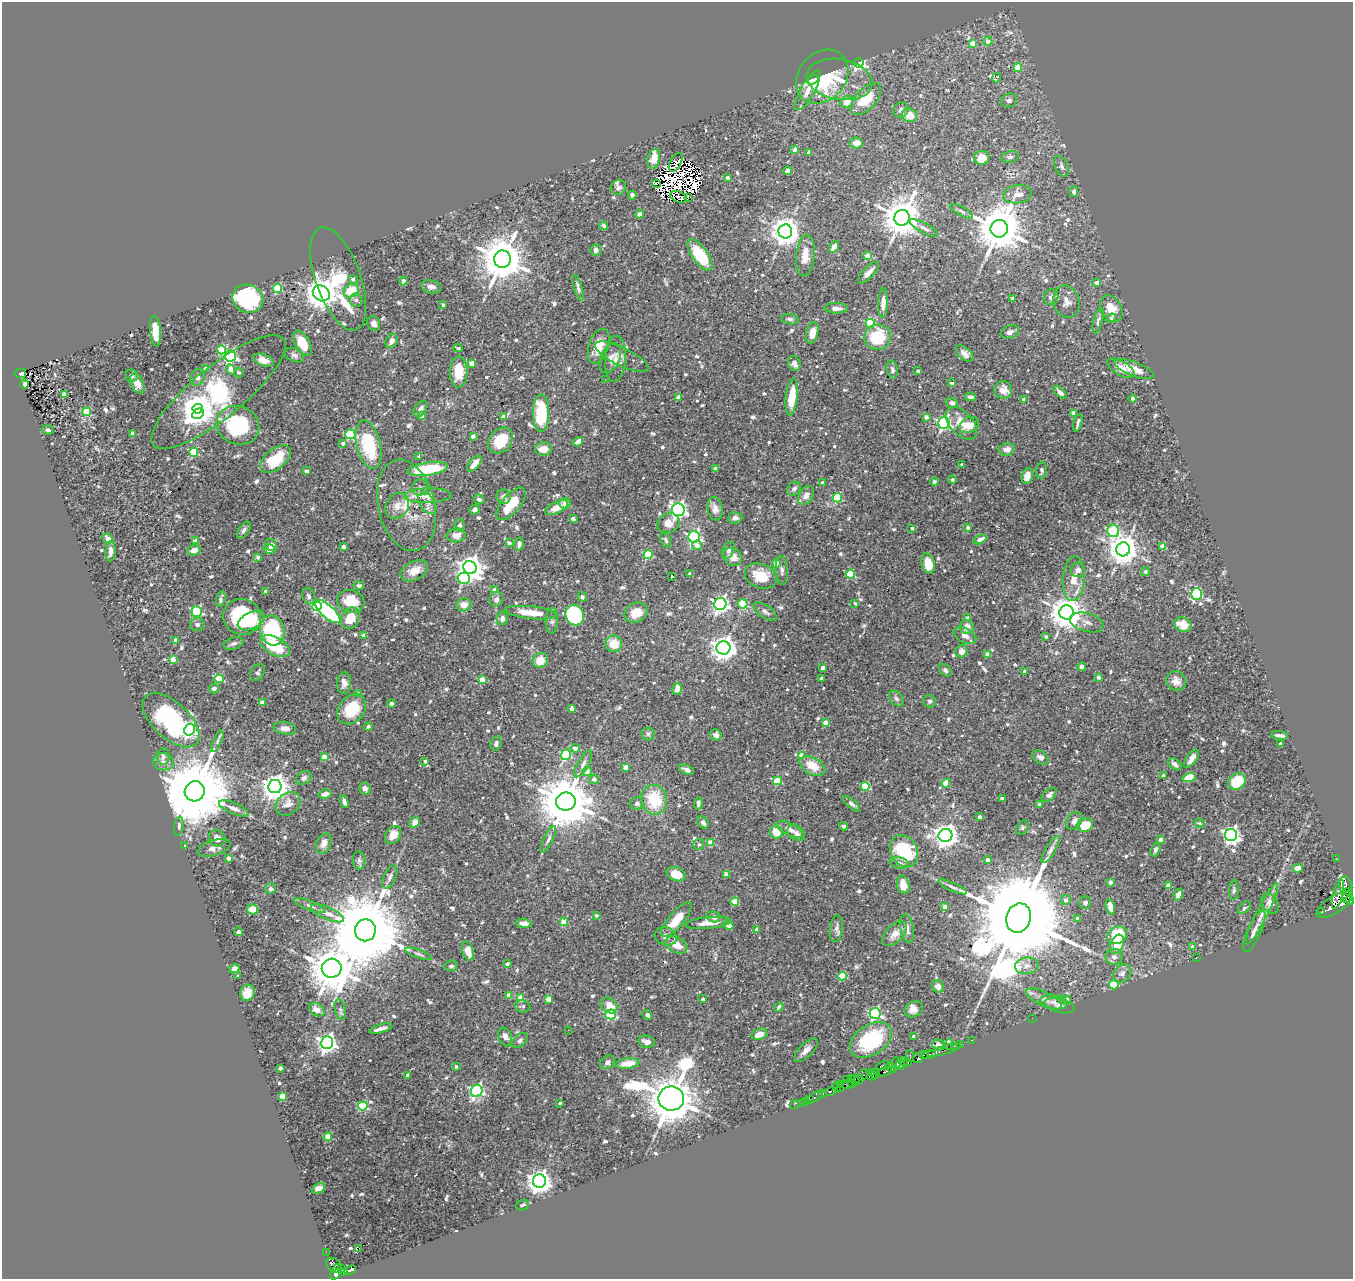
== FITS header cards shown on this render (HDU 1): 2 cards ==
NAXIS1  =                 1351
NAXIS2  =                 1277

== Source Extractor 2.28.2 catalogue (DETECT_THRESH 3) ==
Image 1351 x 1277 px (HDU 1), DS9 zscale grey, 1 PNG px = 1 image px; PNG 1355 x 1281 px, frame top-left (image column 1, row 1277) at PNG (2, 2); each listed source drawn as its Kron ellipse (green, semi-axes under 4 px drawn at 4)
Background 0.278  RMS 0.012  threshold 0.0349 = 3 sigma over >= 5 px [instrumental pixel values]
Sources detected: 842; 10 with non-positive FLUX_AUTO (blend fragments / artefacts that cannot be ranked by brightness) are neither listed nor drawn; of the other 832, the 500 brightest by FLUX_AUTO listed and drawn (332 fainter detections omitted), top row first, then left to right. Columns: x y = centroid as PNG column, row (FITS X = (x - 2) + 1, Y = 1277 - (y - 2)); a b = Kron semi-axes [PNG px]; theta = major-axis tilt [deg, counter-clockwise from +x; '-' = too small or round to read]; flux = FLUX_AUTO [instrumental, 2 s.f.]
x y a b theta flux
988 41 5 4 - 5.3
973 43 4 4 - 9.6
858 63 5 4 - 110
1018 67 4 4 - 16
822 77 29 23 50 62
996 78 5 3 - 13
839 79 33 20 -9 25
813 80 6 4 31 10
808 90 22 7 61 9.2
866 99 19 10 47 21
1009 101 8 7 - 3
847 102 6 6 - 7.2
901 110 8 7 - 3.1
909 115 8 7 - 9.3
856 143 6 5 - 6.9
795 149 4 4 - 4.8
809 152 3 3 - 3.7
1010 157 8 6 10 2.1
982 158 8 7 - 8.2
654 159 10 6 76 9.2
676 162 10 5 61 4
1061 166 11 6 -68 2.6
787 171 4 4 - 3.8
727 178 3 3 - 2.8
656 184 4 2 - 2.7
618 188 8 7 - 2.3
1074 192 5 4 - 1.9
1018 194 15 9 8 6.7
632 195 4 4 - 5.8
678 197 9 5 -21 2.6
688 198 4 3 - 1.8
962 211 13 4 -29 1.9
640 214 4 4 - 3.1
902 218 8 7 - 2600
604 226 4 3 - 1.9
924 228 16 5 -29 3.2
999 229 9 8 - 4100
785 231 7 7 - 1100
834 247 6 4 55 6.6
596 250 5 5 - 3.3
700 255 18 7 -55 40
805 256 21 9 85 12
868 256 4 4 - 18
502 259 8 8 - 3600
868 273 14 5 47 5
338 279 54 22 -70 48
353 279 5 4 - 3.1
403 281 4 4 - 3.5
1097 283 4 4 - 5.7
431 287 10 6 -13 4.5
578 288 13 4 -73 2.9
277 289 4 4 - 48
351 291 8 6 31 20
321 293 9 7 -34 1400
1051 297 8 7 - 4
1013 298 3 3 - 3.4
248 299 16 14 -20 81
356 300 7 6 - 2.4
1067 302 16 13 -78 7.8
883 303 14 5 88 6.8
443 305 3 3 - 1.8
836 308 11 5 -2 3.6
1111 308 14 10 -61 13
1111 318 5 4 - 1.8
790 319 8 5 -7 2
1098 320 13 4 75 2.3
374 323 7 6 - 3.7
870 323 4 4 - 32
155 331 15 5 -85 13
1010 332 9 6 21 3.7
812 333 11 6 77 13
877 337 13 12 - 34
391 341 8 5 60 4.2
302 343 14 7 -60 16
599 346 18 9 72 12
458 348 4 3 - 2
221 350 4 4 - 35
965 353 10 6 -40 4.1
294 355 10 6 -25 2.8
230 356 5 5 - 150
622 357 29 9 -26 6.4
610 358 16 9 66 4.1
615 359 23 10 86 7.9
263 360 10 6 -19 6.2
472 363 4 4 - 10
794 364 8 6 -68 4.1
1121 368 15 7 -30 7.8
205 369 4 4 - 6
231 369 5 4 - 11
892 369 9 5 -78 2
1134 369 21 7 -21 11
918 371 4 3 - 2.5
239 372 5 4 - 1.9
459 372 15 9 89 17
20 373 6 4 12 51
131 376 6 6 - 2.4
198 377 8 6 77 2.9
605 380 2 2 - 4.1
137 383 10 6 -64 11
952 383 4 3 - 2.8
24 384 4 3 - 3
1003 390 9 8 - 8.5
218 392 84 25 39 170
1060 392 8 4 -44 3.1
65 395 4 4 - 9
678 397 4 3 - 6.8
792 397 19 6 83 21
970 397 5 3 - 2.4
1132 399 4 4 - 2.4
1024 400 4 3 - 4.6
952 403 6 5 - 2.7
198 409 5 4 - 1500
420 409 9 5 56 3.3
87 412 4 4 - 30
541 413 19 8 -89 35
1074 413 4 4 - 9.7
198 414 6 5 - 120
421 416 4 4 - 5.1
503 416 4 3 - 5.3
926 417 4 3 - 4.3
944 423 6 5 - 160
961 423 19 11 -47 11
1078 423 9 3 73 2.2
238 425 22 19 -23 64
969 425 10 7 27 9.9
48 430 6 4 -10 2.1
132 433 3 3 - 5.7
350 434 5 5 - 42
473 436 4 3 - 5.9
501 441 14 11 50 26
578 442 5 4 - 5.6
343 443 4 4 - 3.3
369 445 25 12 -76 43
543 449 8 6 2 9.1
1007 449 8 6 10 4.4
194 452 4 4 - 44
419 456 3 3 - 2.4
275 459 18 10 41 24
474 464 9 5 50 8.8
962 465 3 3 - 1.9
427 469 20 6 8 45
715 469 3 3 - 3.1
1042 470 9 5 84 1.9
307 471 4 3 - 5.1
1027 476 8 5 73 6.7
952 480 4 4 - 2.1
822 482 3 3 - 3.5
934 482 4 4 - 1.8
420 487 8 7 - 2.5
794 489 8 6 42 2.6
806 495 10 7 57 5.2
428 496 23 7 2 9.8
504 497 7 6 - 4.3
837 498 4 4 - 50
479 499 5 4 - 2.6
427 503 12 7 -55 4.6
511 504 20 9 50 24
565 504 5 5 - 6
406 505 46 28 -77 28
397 506 14 11 58 6.5
556 508 12 5 25 9.8
715 508 12 7 -82 5.2
475 509 5 4 - 2.8
678 510 6 6 - 290
735 518 7 5 3 3
573 519 4 3 - 5
668 523 11 9 23 8.7
459 525 6 5 - 2.2
968 527 3 3 - 2.5
912 528 4 3 - 2
244 530 9 5 55 2.5
1113 531 6 6 - 76
456 535 9 7 8 7.1
694 537 6 5 - 180
108 538 6 4 -42 3.7
980 539 7 4 27 6.5
666 540 7 5 -67 2
195 541 4 3 - 7.2
509 543 4 3 - 2.4
519 544 6 4 76 2.1
271 545 6 5 - 5.2
697 545 5 5 - 5.1
1163 546 4 4 - 12
343 547 4 3 - 6.4
269 549 5 4 - 3.8
1123 549 7 7 - 1400
194 550 6 5 - 6.4
729 550 9 5 68 2.5
111 551 10 5 86 3.8
648 555 4 4 - 43
258 557 4 3 - 2.6
733 557 10 8 -37 7.3
776 564 4 4 - 15
928 564 10 6 -77 13
470 568 7 6 - 900
782 570 14 6 -84 3.1
1078 570 7 7 - 3.2
414 571 14 9 27 10
1145 572 4 4 - 2.7
690 574 4 4 - 2.4
850 574 4 4 - 39
672 576 4 3 - 7.2
761 576 16 12 -22 19
464 578 6 5 - 67
1074 579 22 11 86 12
359 585 5 4 - 1.9
495 590 4 4 - 8.3
265 592 3 3 - 3.4
1196 594 6 5 - 66
309 596 8 6 -67 2.6
582 597 5 4 - 1.9
221 599 8 4 76 2.7
496 599 7 7 - 3.5
351 601 14 11 -13 19
855 603 3 3 - 2
720 604 6 6 - 260
743 604 5 4 - 38
464 605 7 6 - 7
317 606 5 4 - 91
197 611 5 5 - 85
328 612 16 6 -42 130
765 612 13 6 -34 3.3
1066 612 7 7 - 1700
531 613 26 6 -6 17
636 613 12 9 28 10
575 615 10 9 - 75
242 617 19 17 -21 70
350 618 11 8 59 15
502 618 7 5 81 3.8
968 618 4 4 - 4
251 621 14 8 26 12
552 621 13 6 87 2.8
1087 622 17 9 -16 5.6
197 624 7 6 - 2.1
1183 625 9 7 -20 10
967 627 7 7 - 6.5
272 630 15 12 -74 76
364 635 4 3 - 3.8
965 635 12 7 -29 4.3
1046 636 3 3 - 1.9
175 640 4 4 - 5.5
234 643 10 5 19 2.7
614 644 8 8 - 14
275 646 16 9 -29 29
723 648 7 6 - 760
961 651 6 6 - 4.1
988 654 4 3 - 8.3
173 659 4 4 - 12
540 660 8 7 - 11
1082 667 4 4 - 2.3
822 668 4 3 - 4.8
945 670 7 5 -45 1.8
1025 671 4 3 - 3.9
257 672 9 6 57 2
1098 677 4 3 - 3.9
219 679 4 4 - 38
821 679 4 3 - 3.2
482 680 4 4 - 16
1176 681 10 9 - 5.6
344 683 11 7 88 4.3
214 688 5 5 - 3.2
677 689 6 4 84 9.4
358 693 4 4 - 2.1
896 698 9 6 -49 2.1
930 701 6 6 - 1.8
262 702 4 3 - 5.7
391 703 4 4 - 2.2
352 709 17 12 48 26
571 709 4 4 - 5.8
171 720 35 18 -42 89
825 722 4 4 - 6.1
368 726 4 3 - 1.9
285 728 11 6 -9 4.6
189 730 6 5 - 130
648 734 6 6 - 1.9
716 735 6 5 - 2.9
1280 735 8 3 -6 3
217 741 12 4 66 2.1
496 744 7 5 77 2.6
1280 744 3 3 - 1.8
575 748 4 4 - 5
566 755 5 5 - 64
802 755 4 4 - 12
163 757 8 6 87 2.4
324 757 4 4 - 7.6
1040 757 9 6 -32 3.9
1191 759 10 5 54 5.2
425 761 4 4 - 2.2
163 762 10 8 -8 4.4
583 764 15 5 60 3.5
1175 764 8 5 -40 2.6
813 766 14 8 -29 13
626 767 4 4 - 9.2
687 770 8 4 -25 3.4
587 772 5 4 - 7.8
1163 776 4 3 - 3.6
1189 777 7 4 16 24
304 778 8 6 31 3.1
594 779 5 4 - 3.7
778 781 4 4 - 33
1237 781 9 7 35 32
946 783 4 4 - 21
865 786 4 4 - 33
275 787 7 6 - 960
365 788 6 5 - 3.6
195 791 10 10 - 12000
325 794 6 4 13 4.6
1049 795 9 5 41 2.8
1002 799 4 3 - 3.9
654 800 15 12 -80 35
566 801 10 9 - 5700
344 802 7 3 -71 3
637 803 6 6 - 2.4
698 803 6 3 87 2.4
288 804 13 10 39 7.2
852 804 10 4 -41 2.2
1040 804 4 3 - 3.5
234 808 16 5 -23 5.1
980 817 4 3 - 4.9
1074 821 10 7 55 3.6
415 822 6 5 - 6.5
703 822 6 5 - 3.1
1199 823 5 4 - 1.8
1085 825 8 6 15 19
179 826 9 4 81 2
844 826 4 3 - 2.6
1022 828 8 5 60 1.7
790 829 14 6 -26 5.1
776 832 7 6 - 14
796 833 9 7 -41 3.1
393 835 10 7 55 8.3
945 835 7 6 - 780
1231 835 6 6 - 330
217 838 9 8 - 4.1
548 839 14 4 64 2.8
1161 839 4 3 - 4
324 843 11 7 68 4.3
711 843 4 4 - 12
699 844 5 5 - 1.8
184 846 3 2 - 5.3
214 848 17 7 17 4.2
1155 849 7 4 72 2.7
1051 850 15 5 58 3.2
904 851 17 13 -61 57
228 858 4 3 - 5
1336 858 2 2 - 6.6
359 860 9 6 -85 2.3
988 860 4 3 - 5.2
899 863 10 5 -10 3.1
1298 868 5 4 - 5.9
676 874 10 6 -23 16
726 874 4 4 - 7
390 877 12 6 67 3
1110 882 4 3 - 4.6
903 885 9 6 -78 9
1168 886 4 4 - 11
1346 886 9 6 -76 880
952 887 15 4 -24 2.9
271 889 5 5 - 2.4
1234 890 10 5 87 1.9
1338 894 15 5 76 2800
1178 895 6 4 59 5.1
1347 896 7 4 87 1400
1066 900 5 5 - 3.3
1350 900 4 4 - 1100
735 902 4 4 - 20
1085 903 6 5 - 2.7
1270 903 11 7 -55 4.6
1335 905 21 8 32 8500
310 906 16 4 -22 2.9
945 907 4 4 - 7.5
1110 907 8 4 -72 7.3
1245 908 7 5 44 2
252 909 5 5 - 11
1322 912 3 2 - 140
327 913 18 6 -23 6.9
1262 914 34 6 63 8.3
596 915 3 3 - 2.1
714 917 7 5 -14 4
1019 918 15 12 70 32000
1077 918 4 3 - 2.2
676 919 22 7 50 17
564 922 4 4 - 29
524 923 8 4 -4 4.7
708 923 23 6 6 9.1
729 925 5 4 - 8.1
836 928 13 6 82 3.6
907 928 15 6 -79 5.7
757 929 4 4 - 3.5
365 930 11 10 - 14000
1254 931 22 7 66 5.5
238 932 4 3 - 3
895 934 15 8 45 7.7
1117 935 10 8 32 34
666 936 11 9 -17 4.2
1117 944 10 6 66 15
676 945 11 7 -29 9.5
1192 947 3 3 - 3.4
468 951 9 5 -73 12
419 954 14 4 -20 2.1
1114 957 8 8 - 3.9
1196 958 3 2 - 2.4
507 964 4 3 - 2.9
451 966 6 5 - 2.2
1027 966 12 8 8 5.5
332 968 10 9 - 3500
234 969 5 4 - 3.6
1122 973 10 8 50 4.3
238 976 3 3 - 2.2
842 976 4 4 - 33
1114 985 5 4 - 54
938 986 6 6 - 3.8
247 993 8 7 - 7.6
509 995 4 4 - 8.7
521 998 4 4 - 17
548 999 4 4 - 14
703 999 3 3 - 2.1
1044 999 19 7 -25 6.2
1067 1000 4 4 - 5.2
1054 1002 14 7 -7 4.4
609 1005 9 7 -39 9.6
523 1006 7 6 - 2.1
1059 1006 15 7 -14 3.4
779 1007 5 3 - 2
340 1009 10 5 -79 2
914 1009 9 7 27 5.2
317 1010 8 6 -34 5.6
875 1013 5 5 - 120
610 1014 5 5 - 76
647 1015 5 3 - 3.3
1032 1018 2 2 - 25
381 1029 12 3 15 5.2
568 1030 2 2 - 1.8
759 1034 8 5 19 8.9
505 1037 9 6 -69 4.8
914 1037 3 3 - 4.3
520 1040 9 6 40 2.2
871 1040 23 15 33 66
971 1040 3 2 - 13
647 1042 8 6 -11 4.2
327 1043 6 6 - 370
960 1044 3 2 - 14
938 1045 6 5 - 3.4
949 1045 6 3 81 95
954 1046 3 2 - 14
806 1050 15 7 44 6.4
944 1050 17 3 16 61
929 1054 6 4 17 540
923 1055 4 3 - 640
910 1056 6 2 90 25
918 1058 5 5 - 420
607 1062 8 6 35 3.4
903 1062 4 3 - 260
627 1063 12 5 6 13
896 1063 6 4 -90 580
908 1063 3 2 - 16
901 1065 5 2 - 230
456 1066 3 3 - 2.3
883 1066 7 4 14 430
280 1068 4 3 - 3.7
891 1068 6 3 -43 230
871 1072 3 3 - 430
885 1072 8 4 15 210
875 1073 5 4 - 210
408 1075 4 3 - 4.6
863 1075 6 3 71 310
872 1076 5 3 - 180
852 1078 3 3 - 130
846 1079 2 2 - 12
855 1080 5 3 - 81
859 1080 5 3 - 600
853 1083 3 3 - 24
846 1084 6 3 -10 49
841 1085 3 2 - 19
837 1087 5 3 - 29
840 1088 2 2 - 22
477 1091 6 5 - 170
831 1091 5 3 - 290
822 1094 4 3 - 87
282 1096 4 4 - 13
815 1097 9 3 29 60
671 1099 13 12 - 5100
810 1099 2 2 - 4.6
805 1101 2 2 - 9.2
560 1103 3 3 - 1.9
801 1103 2 2 - 3.4
794 1105 4 3 - 5.4
363 1106 5 4 - 56
328 1137 4 4 - 17
539 1181 6 6 - 790
318 1188 7 4 24 3.3
523 1205 6 5 - 1.7
359 1248 3 2 - 130
326 1252 2 2 - 2.9
334 1265 9 6 -45 380
337 1268 5 3 - 250
342 1269 4 3 - 59
350 1270 6 3 26 150
345 1272 4 3 - 170
335 1274 6 4 47 550
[332 fainter detections neither listed nor drawn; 10 non-positive-flux detections neither listed nor drawn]